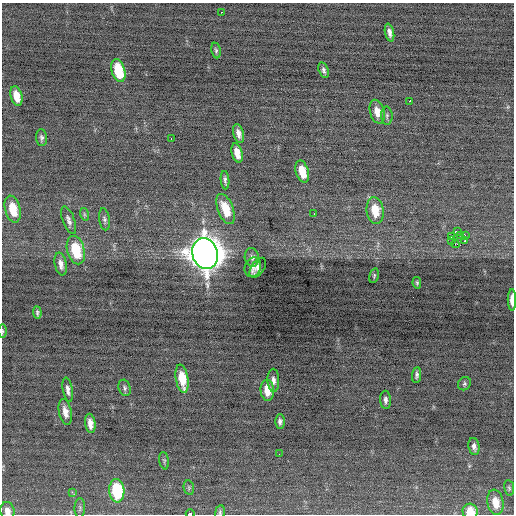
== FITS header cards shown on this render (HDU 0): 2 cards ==
NAXIS1  =                  512 / Axis length
NAXIS2  =                  512 / Axis length

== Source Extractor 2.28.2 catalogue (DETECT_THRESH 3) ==
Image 512 x 512 px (HDU 0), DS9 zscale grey, 1 PNG px = 1 image px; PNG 516 x 516 px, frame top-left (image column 1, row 512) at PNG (2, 3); each listed source drawn as its Kron ellipse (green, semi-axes under 4 px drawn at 4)
Background -0.13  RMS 0.7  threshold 2.11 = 3 sigma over >= 5 px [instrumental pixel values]
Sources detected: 64; all 64 listed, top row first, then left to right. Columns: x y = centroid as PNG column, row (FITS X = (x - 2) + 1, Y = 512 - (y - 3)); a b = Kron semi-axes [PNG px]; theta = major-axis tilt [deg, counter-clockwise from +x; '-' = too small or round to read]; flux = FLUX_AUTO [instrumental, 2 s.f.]
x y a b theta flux
222 12 3 2 - 100
389 33 9 4 -77 200
216 51 8 4 -82 96
324 70 8 5 -72 130
118 71 12 6 -75 1900
16 96 10 5 -76 650
410 101 2 2 - 700
377 112 12 7 -74 510
387 116 9 5 -88 120
238 133 9 5 -75 280
42 138 8 5 -86 130
171 139 3 2 - 120
237 153 10 5 -75 500
302 172 11 6 -74 940
225 180 9 3 -84 130
13 209 14 7 -76 1100
226 209 16 8 -69 1200
375 210 13 8 -82 1000
84 214 6 4 -72 83
314 214 2 2 - 45
104 219 11 5 -82 130
69 220 14 6 -69 220
458 231 3 2 - 4300
465 235 3 2 - 260
461 236 2 2 - 42
451 237 2 2 - 2000
465 240 4 2 - 110
452 241 4 3 - 110
455 244 4 3 - 300
76 250 14 8 -76 1900
205 254 15 12 -73 81000
252 257 9 7 -77 170
61 264 11 6 -79 280
253 267 10 8 68 270
258 268 11 6 55 270
374 276 8 4 75 72
417 283 6 4 -81 77
512 300 10 3 90 420
37 313 6 3 -85 88
2 331 7 3 -89 55
417 375 8 4 83 130
182 379 14 6 -80 1100
273 380 11 6 -88 220
464 384 7 6 - 100
125 388 8 6 -74 120
68 390 12 5 -79 210
267 390 10 6 -86 670
385 400 9 5 -88 170
65 412 13 6 -78 400
280 421 7 5 90 150
90 423 10 5 -83 400
474 446 9 5 -80 200
279 454 2 2 - 23
164 461 9 4 -80 82
189 488 7 5 -79 88
509 488 8 5 -81 81
117 491 12 7 -86 2900
72 492 3 2 - 160
495 502 12 8 -79 630
80 508 10 5 88 110
7 511 9 7 -81 310
470 511 8 7 - 710
220 512 7 5 81 87
190 514 4 2 - 2300
At the frame edge (FLAGS 8, measured only in part): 6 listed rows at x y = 512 300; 2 331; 7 511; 470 511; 220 512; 190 514